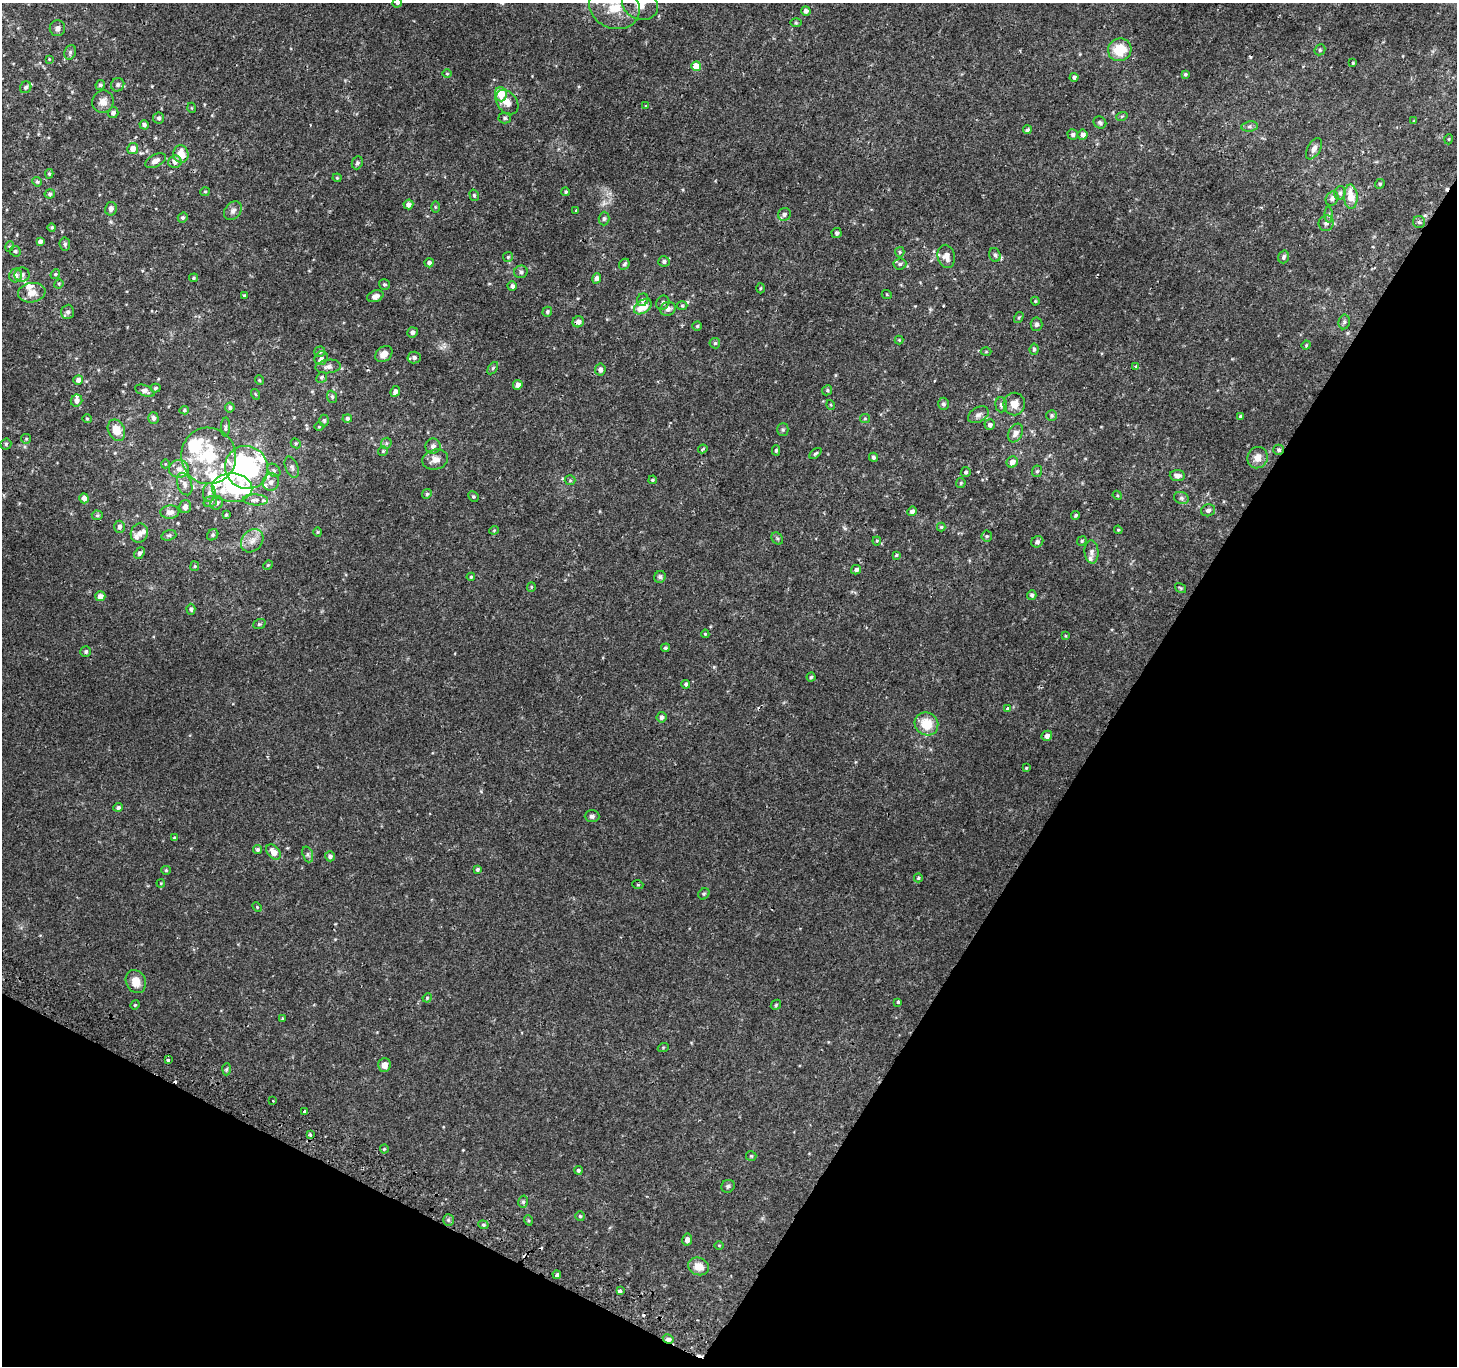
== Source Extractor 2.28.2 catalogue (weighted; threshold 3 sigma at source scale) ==
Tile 15 of 4 x 4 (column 3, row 4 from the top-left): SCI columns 2939-4393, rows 295-1658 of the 5869 x 5977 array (HDU 1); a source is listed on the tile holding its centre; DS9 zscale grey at full resolution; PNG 1459 x 1368 px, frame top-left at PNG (2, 3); each listed source drawn as its Kron ellipse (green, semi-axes under 4 px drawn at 4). Shown black and unused: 29% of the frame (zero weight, under 2 of 3 exposures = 2% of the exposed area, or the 3 px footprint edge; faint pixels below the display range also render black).
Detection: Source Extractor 2.28.2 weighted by HDU 2 'WHT'; one run over the whole footprint, this tile lists its part. Background 0.00223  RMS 0.0023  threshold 0.0105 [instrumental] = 3 sigma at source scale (4.5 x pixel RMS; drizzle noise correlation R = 1.50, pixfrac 1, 0.0396/0.0396 arcsec/px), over >= 5 px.
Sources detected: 301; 2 inside a brighter object's white glare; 6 cosmic-ray / hot-pixel residue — neither listed nor drawn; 17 inside a brighter listed object's ellipse — not listed separately; the other 276 listed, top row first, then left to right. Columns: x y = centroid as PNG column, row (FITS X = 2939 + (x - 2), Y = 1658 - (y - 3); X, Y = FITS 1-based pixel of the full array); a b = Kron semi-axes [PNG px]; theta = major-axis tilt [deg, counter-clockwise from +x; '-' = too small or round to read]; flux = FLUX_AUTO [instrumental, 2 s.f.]
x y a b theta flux
397 3 5 4 - 0.39
640 4 19 15 -25 3.7
614 7 26 21 -23 7.3
806 11 4 4 - 0.95
796 23 5 3 - 0.25
57 28 8 7 - 0.86
1120 50 12 11 - 6
1320 50 6 5 - 0.33
70 52 7 5 70 0.5
49 59 3 3 - 0.16
1353 63 3 3 - 0.2
696 66 5 5 - 3.5
447 74 5 3 - 0.22
1185 74 4 3 - 0.32
1074 77 4 4 - 0.52
100 85 5 4 - 0.42
118 85 7 6 - 0.6
26 87 6 5 - 0.51
501 94 7 6 - 3.9
103 102 11 10 - 1.6
507 102 13 9 -51 1.9
645 106 3 2 - 0.18
192 108 5 3 - 0.18
113 113 5 5 - 0.7
1122 116 6 3 19 0.26
159 118 5 5 - 0.52
505 118 6 5 - 0.37
1414 121 4 4 - 0.21
1100 123 6 6 - 0.55
144 125 5 4 - 0.55
1249 126 8 5 8 0.54
1027 130 4 4 - 0.45
1073 134 5 5 - 0.53
1083 135 5 5 - 0.91
1449 139 5 3 - 0.22
133 148 5 5 - 1.7
1314 149 12 6 61 1.1
181 154 9 7 -76 3.5
156 161 11 6 28 1.3
175 162 7 6 - 1.3
357 163 7 5 66 0.49
49 174 5 4 - 0.31
337 178 4 4 - 0.25
37 182 5 4 - 0.35
1380 184 5 4 - 0.29
205 192 5 4 - 0.26
566 192 4 4 - 0.34
1340 193 7 5 73 0.54
50 194 5 4 - 0.41
474 195 6 4 -75 0.35
1351 197 12 7 -86 4
1332 199 7 6 - 0.84
408 204 5 5 - 0.94
435 207 6 4 -89 0.26
111 209 7 6 - 0.77
576 210 3 3 - 0.47
233 211 10 7 49 0.9
784 214 6 6 - 0.62
1329 215 8 4 -89 0.48
183 217 5 4 - 0.43
604 219 7 5 87 0.47
1419 222 6 6 - 0.43
1326 223 8 7 - 0.86
52 227 4 4 - 0.29
837 233 5 5 - 0.54
40 241 4 3 - 0.63
65 244 6 5 - 0.44
10 246 5 3 - 0.25
15 251 5 5 - 0.41
900 252 5 4 - 0.35
995 255 7 5 -71 0.66
946 256 12 8 -76 2
508 257 5 5 - 0.32
1283 257 6 5 - 0.59
664 261 5 5 - 0.58
429 263 4 4 - 0.77
624 264 6 4 47 0.41
900 264 6 5 - 0.49
521 272 7 6 - 0.69
55 274 5 4 - 0.31
16 275 7 6 - 0.99
22 275 7 7 - 0.78
194 278 4 4 - 0.3
597 278 5 4 - 0.87
59 284 5 4 - 0.25
384 284 6 5 - 0.44
512 286 5 4 - 0.68
760 288 5 3 - 0.22
32 293 14 9 9 2.2
887 295 5 3 - 0.21
244 296 4 3 - 0.27
375 296 8 5 19 1.1
643 300 6 5 - 0.54
1035 301 4 4 - 0.22
663 303 7 6 - 0.68
682 306 5 3 - 0.22
643 307 10 6 34 4.9
668 309 8 7 - 1.1
68 312 7 6 - 0.69
547 312 5 4 - 0.41
1019 317 6 4 57 0.29
578 322 6 5 - 1.1
1344 322 7 5 80 0.47
1036 324 6 6 - 0.64
697 326 4 4 - 0.32
412 332 5 5 - 0.72
899 340 4 4 - 0.23
715 343 5 5 - 0.4
1306 345 5 4 - 0.23
1034 349 5 4 - 0.46
320 352 5 5 - 0.37
986 352 5 3 - 0.21
384 354 9 7 39 1.7
321 358 7 6 - 0.71
414 358 6 6 - 0.58
1136 366 4 3 - 1.6
328 367 13 6 7 0.85
493 368 7 3 54 0.33
600 370 6 5 - 0.88
322 377 5 5 - 0.41
78 380 5 5 - 0.9
259 380 5 3 - 0.23
518 385 5 4 - 1.2
156 388 5 4 - 0.38
827 390 5 4 - 0.31
145 391 10 5 -22 0.83
395 391 6 4 65 0.88
255 394 5 3 - 0.23
332 397 6 5 - 0.4
76 401 6 5 - 0.98
943 404 6 5 - 0.6
1014 404 11 11 - 2.2
831 405 5 3 - 0.24
1001 405 7 6 - 0.64
230 407 5 4 - 0.53
184 410 5 4 - 0.31
978 415 11 7 30 0.98
1052 415 5 5 - 0.41
1240 416 4 4 - 0.48
153 418 6 5 - 0.68
865 418 5 4 - 0.31
87 419 5 4 - 0.25
347 419 5 4 - 0.62
324 420 6 5 - 0.35
990 425 5 5 - 0.74
225 427 9 4 87 0.51
319 427 4 3 - 0.18
783 429 6 5 - 0.43
116 430 11 8 -65 3.2
1015 433 10 7 60 1.4
26 439 5 4 - 0.28
296 443 5 4 - 0.31
386 443 6 5 - 0.34
6 444 5 5 - 0.41
433 446 7 7 - 0.83
703 449 5 3 - 0.35
776 450 5 4 - 0.36
1279 450 5 5 - 0.48
383 451 5 4 - 0.29
815 453 7 3 40 0.35
209 456 28 27 - 14
873 457 4 4 - 0.5
1258 458 11 10 - 1.9
435 460 13 9 15 1.7
1012 462 6 5 - 1.3
165 464 4 3 - 0.15
247 467 22 21 - 48
292 467 11 6 -68 0.81
179 469 10 9 - 1.4
274 470 7 5 -48 0.54
1037 471 6 5 - 0.37
966 472 5 5 - 0.45
1177 476 8 5 -4 1
570 480 5 5 - 0.31
653 480 4 3 - 0.28
271 482 8 8 - 1.3
961 483 5 4 - 0.25
185 484 11 7 -71 0.99
232 488 20 14 -2 10
209 493 9 6 88 0.89
427 494 5 4 - 0.29
1117 495 5 3 - 0.2
473 497 5 4 - 0.36
84 498 5 4 - 1.2
1181 498 8 6 -21 0.56
256 500 12 5 -2 1
210 502 7 5 16 0.51
217 503 7 6 - 0.77
185 507 6 6 - 0.84
1208 510 7 6 - 0.6
912 511 5 4 - 0.75
170 512 9 6 3 1.3
97 515 5 5 - 0.35
226 515 4 4 - 0.24
1076 515 4 4 - 0.34
119 527 6 5 - 0.77
941 527 4 4 - 0.28
494 530 4 4 - 0.21
1118 530 4 3 - 0.23
318 532 4 4 - 0.23
139 533 10 8 61 1.2
169 535 7 5 16 0.43
213 535 6 5 - 0.38
987 536 5 5 - 0.32
777 538 6 5 - 0.38
252 541 12 10 49 1.9
877 541 4 4 - 0.24
1082 541 5 4 - 0.29
1037 542 6 5 - 0.58
1092 552 11 7 -85 0.97
140 553 6 4 50 0.64
896 555 4 3 - 0.26
268 565 5 4 - 0.24
195 566 5 4 - 0.28
856 570 5 4 - 0.69
471 577 4 4 - 0.28
660 577 6 5 - 0.53
531 587 5 4 - 0.23
1180 588 6 4 -34 0.27
1032 595 5 4 - 0.47
100 596 5 5 - 1.4
191 609 5 4 - 0.46
259 624 6 5 - 0.34
705 634 4 3 - 0.24
1065 636 3 3 - 0.21
665 648 4 4 - 0.38
86 652 5 5 - 0.45
811 677 4 4 - 0.33
686 684 4 4 - 0.46
1007 708 4 3 - 0.46
662 717 5 5 - 0.67
926 724 12 11 - 5.1
1047 736 5 5 - 1.1
1026 768 4 4 - 0.25
118 807 5 4 - 0.5
592 816 7 6 - 0.59
174 838 4 3 - 0.37
258 849 4 4 - 0.46
273 852 9 6 -50 2.2
308 854 8 5 -72 0.52
330 856 5 5 - 0.66
477 869 4 4 - 0.41
166 870 5 4 - 0.26
918 878 4 4 - 0.36
161 883 4 3 - 0.19
638 885 5 3 - 0.23
704 894 6 5 - 0.34
257 907 5 3 - 0.23
136 982 12 9 -65 2.9
427 998 5 3 - 0.21
898 1002 4 3 - 1.1
135 1005 5 4 - 0.24
776 1005 6 4 47 0.3
283 1019 4 3 - 0.27
663 1048 5 3 - 0.21
168 1060 4 4 - 0.39
384 1065 7 6 - 1.7
227 1069 6 4 87 0.34
273 1100 3 2 - 0.41
305 1112 3 3 - 2.1
310 1135 3 3 - 0.43
384 1149 4 4 - 0.25
751 1156 5 5 - 0.29
578 1170 4 4 - 0.39
728 1186 7 6 - 0.48
523 1202 6 5 - 0.44
580 1216 5 5 - 0.33
448 1220 5 5 - 0.4
528 1220 5 3 - 0.24
483 1225 5 4 - 0.36
687 1239 6 5 - 0.92
719 1245 5 3 - 0.19
698 1266 11 8 -21 2.8
557 1275 4 3 - 2
620 1291 3 3 - 1.5
668 1339 5 4 - 1.2
Overlapping masked pixels (flux is a lower limit): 2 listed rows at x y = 1279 450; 668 1339
Isophote crosses this tile's border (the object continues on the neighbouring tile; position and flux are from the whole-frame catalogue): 3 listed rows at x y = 397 3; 640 4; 614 7